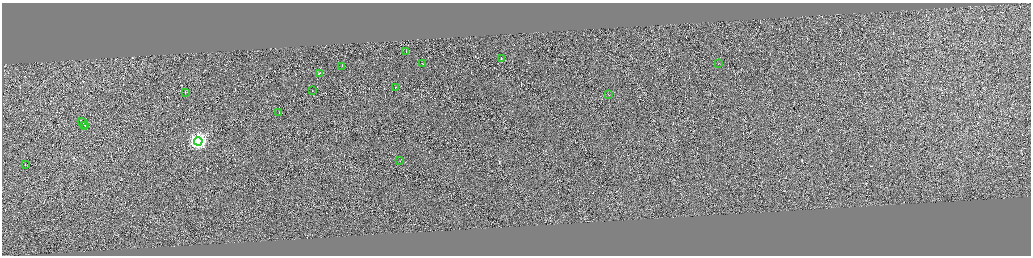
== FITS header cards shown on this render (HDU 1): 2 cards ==
NAXIS1  =                 4116
NAXIS2  =                 1014

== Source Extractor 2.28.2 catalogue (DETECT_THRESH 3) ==
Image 4116 x 1014 px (HDU 1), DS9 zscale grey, zoomed out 1/4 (1 PNG px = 4 x 4 image px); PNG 1033 x 258 px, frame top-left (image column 3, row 1011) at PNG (2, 3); each listed source drawn as its Kron ellipse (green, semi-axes under 4 px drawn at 4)
Background -0.263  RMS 3.9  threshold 11.6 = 3 sigma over >= 5 px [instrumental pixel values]
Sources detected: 379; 362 cannot appear on this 1/4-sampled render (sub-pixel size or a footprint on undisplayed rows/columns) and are neither listed nor drawn; the other 17 listed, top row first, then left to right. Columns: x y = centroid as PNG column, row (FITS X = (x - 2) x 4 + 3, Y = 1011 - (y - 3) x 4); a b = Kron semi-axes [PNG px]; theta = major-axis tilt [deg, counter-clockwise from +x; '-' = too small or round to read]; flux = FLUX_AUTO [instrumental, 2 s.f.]
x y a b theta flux
406 51 2 1 - 10000
501 58 3 1 - 140000
423 63 2 1 - 24000
718 63 2 1 - 8200
342 66 2 1 - 22000
319 73 2 1 - 19000
396 87 2 1 - 18000
312 91 2 1 - 16000
185 92 2 1 - 12000
608 94 2 1 - 11000
279 112 2 1 - 16000
82 121 3 1 - 27000
83 123 6 1 -52 31000
85 125 2 1 - 25000
198 141 4 4 - 670000
400 160 2 1 - 12000
25 164 2 1 - 13000
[362 sub-pixel or undisplayed-footprint detections neither listed nor drawn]